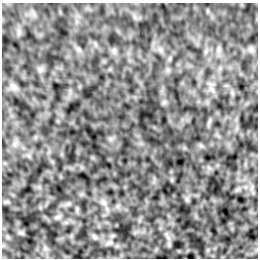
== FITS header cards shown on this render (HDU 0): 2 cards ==
NAXIS1  =                  256 /Number of positions along axis 1
NAXIS2  =                  256 /Number of positions along axis 2

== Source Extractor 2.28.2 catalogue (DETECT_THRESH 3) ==
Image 256 x 256 px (HDU 0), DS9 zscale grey, 1 PNG px = 1 image px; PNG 260 x 260 px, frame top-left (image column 1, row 256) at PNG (2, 3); no overlay
Background 1.58e-04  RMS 0.0023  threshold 0.0068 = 3 sigma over >= 5 px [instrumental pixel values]
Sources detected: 4; all 4 listed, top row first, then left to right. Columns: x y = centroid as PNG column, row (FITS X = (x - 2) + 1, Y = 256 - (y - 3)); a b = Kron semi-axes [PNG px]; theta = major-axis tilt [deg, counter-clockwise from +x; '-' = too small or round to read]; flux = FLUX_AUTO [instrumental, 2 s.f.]
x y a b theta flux
78 49 7 4 -71 0.31
13 87 9 4 -37 0.45
104 202 8 5 -45 0.47
95 237 7 4 -89 0.23